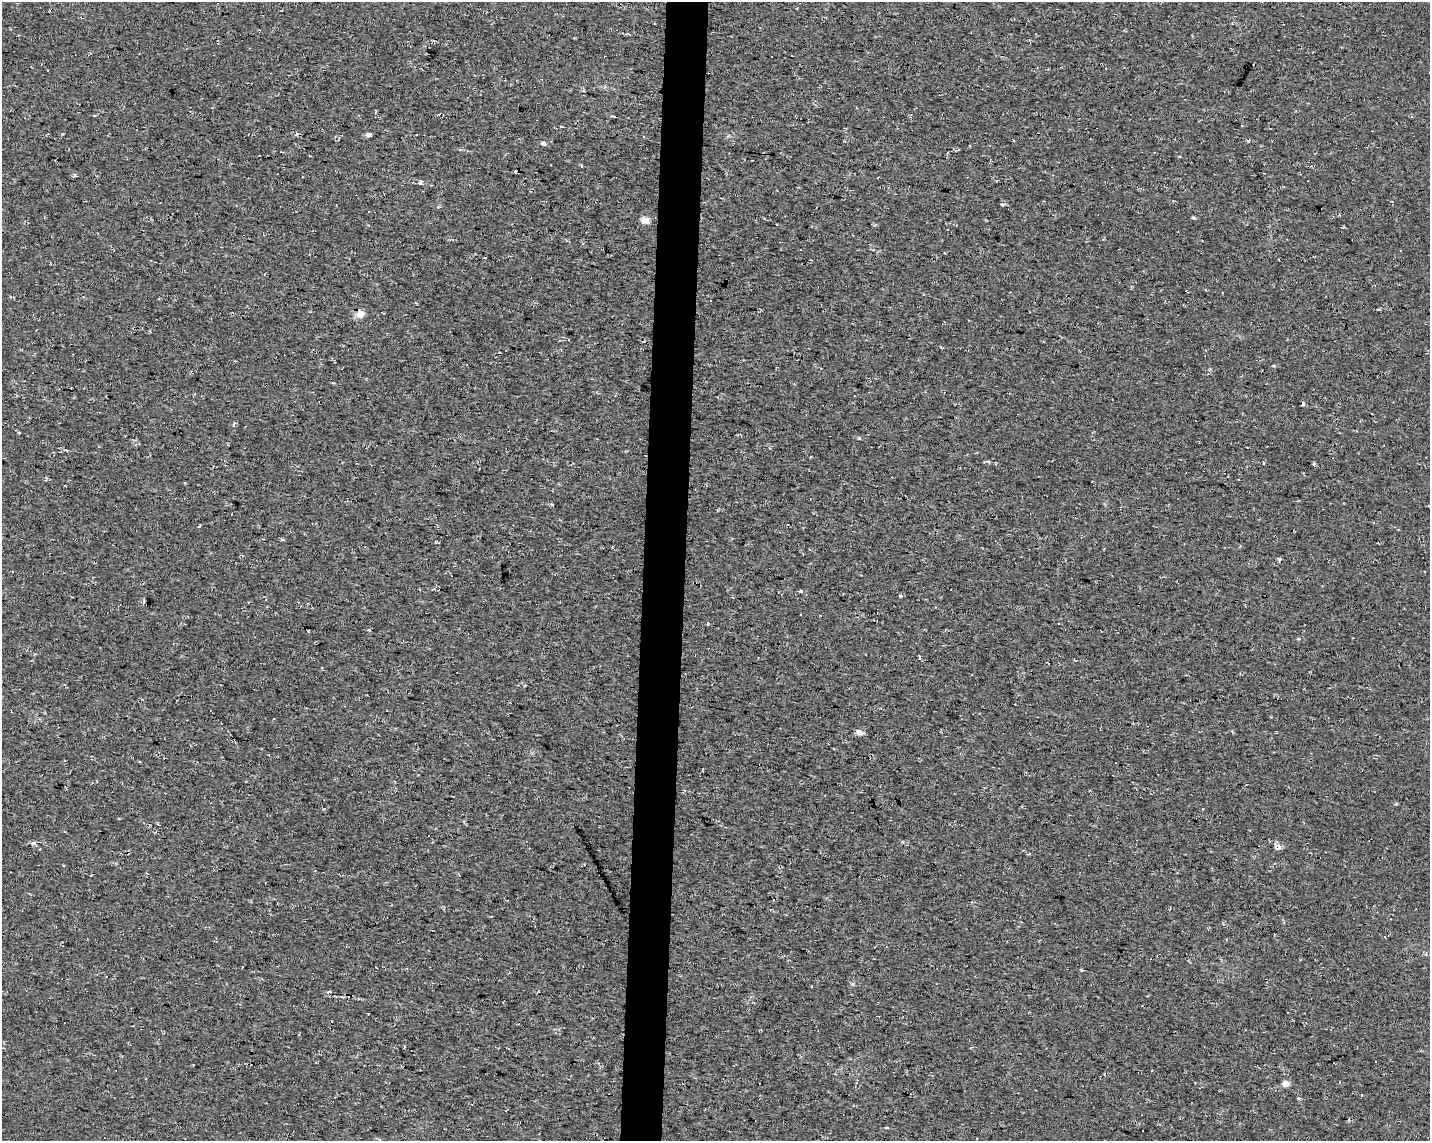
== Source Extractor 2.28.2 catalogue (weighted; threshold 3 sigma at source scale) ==
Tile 8 of 3 x 4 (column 2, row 3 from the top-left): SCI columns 1708-3135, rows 1141-2279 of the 4791 x 4560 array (HDU 1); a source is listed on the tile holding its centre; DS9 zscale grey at full resolution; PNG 1432 x 1143 px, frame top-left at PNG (2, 2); no overlay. Shown black and unused: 3% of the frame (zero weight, under 2 of 3 exposures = <1% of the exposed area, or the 3 px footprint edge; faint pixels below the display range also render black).
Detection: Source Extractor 2.28.2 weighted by HDU 2 'WHT'; one run over the whole footprint, this tile lists its part. Background 0.012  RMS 0.008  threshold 0.0358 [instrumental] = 3 sigma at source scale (4.5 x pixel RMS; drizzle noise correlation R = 1.50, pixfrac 1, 0.0396/0.0396 arcsec/px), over >= 5 px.
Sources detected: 45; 10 cosmic-ray / hot-pixel residue — not listed; the other 35 listed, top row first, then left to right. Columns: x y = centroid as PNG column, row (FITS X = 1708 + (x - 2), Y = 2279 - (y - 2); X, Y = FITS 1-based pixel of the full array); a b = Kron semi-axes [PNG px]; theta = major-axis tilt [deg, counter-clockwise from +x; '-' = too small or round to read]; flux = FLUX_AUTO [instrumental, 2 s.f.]
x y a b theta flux
613 116 5 3 - 49
560 126 3 3 - 9.9
369 135 5 4 - 2.7
644 136 3 3 - 0.95
543 143 5 4 - 2.4
420 183 5 5 - 1.2
1002 204 5 3 - 1.4
368 211 3 3 - 2.8
1194 218 4 3 - 1.2
645 220 5 5 - 13
383 313 3 2 - 0.61
360 314 10 8 11 5.2
568 339 3 3 - 2.1
1303 404 4 3 - 2.1
988 461 6 4 -20 0.9
1314 464 4 3 - 1.2
199 526 3 3 - 0.68
612 547 3 2 - 0.58
1280 559 6 4 47 1.2
800 591 3 3 - 3.9
900 596 4 4 - 0.93
800 615 3 3 - 1.6
707 624 4 2 - 0.73
920 658 5 3 - 1.1
274 719 3 3 - 4.5
859 732 6 5 - 4.7
140 762 3 2 - 0.62
158 824 5 3 - 0.96
34 843 6 4 5 1.8
1278 847 8 7 - 3.5
459 875 3 3 - 2.6
1385 937 4 2 - 1.8
1426 954 5 4 - 1.2
404 1046 4 3 - 0.62
1286 1083 5 4 - 8.8
Overlapping masked pixels (flux is a lower limit): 2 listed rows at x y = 613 116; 1278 847
Unlisted compact peaks at least as high as the median listed source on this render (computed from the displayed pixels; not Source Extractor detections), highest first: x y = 859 438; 75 175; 1210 369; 552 504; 1396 804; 1298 1098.